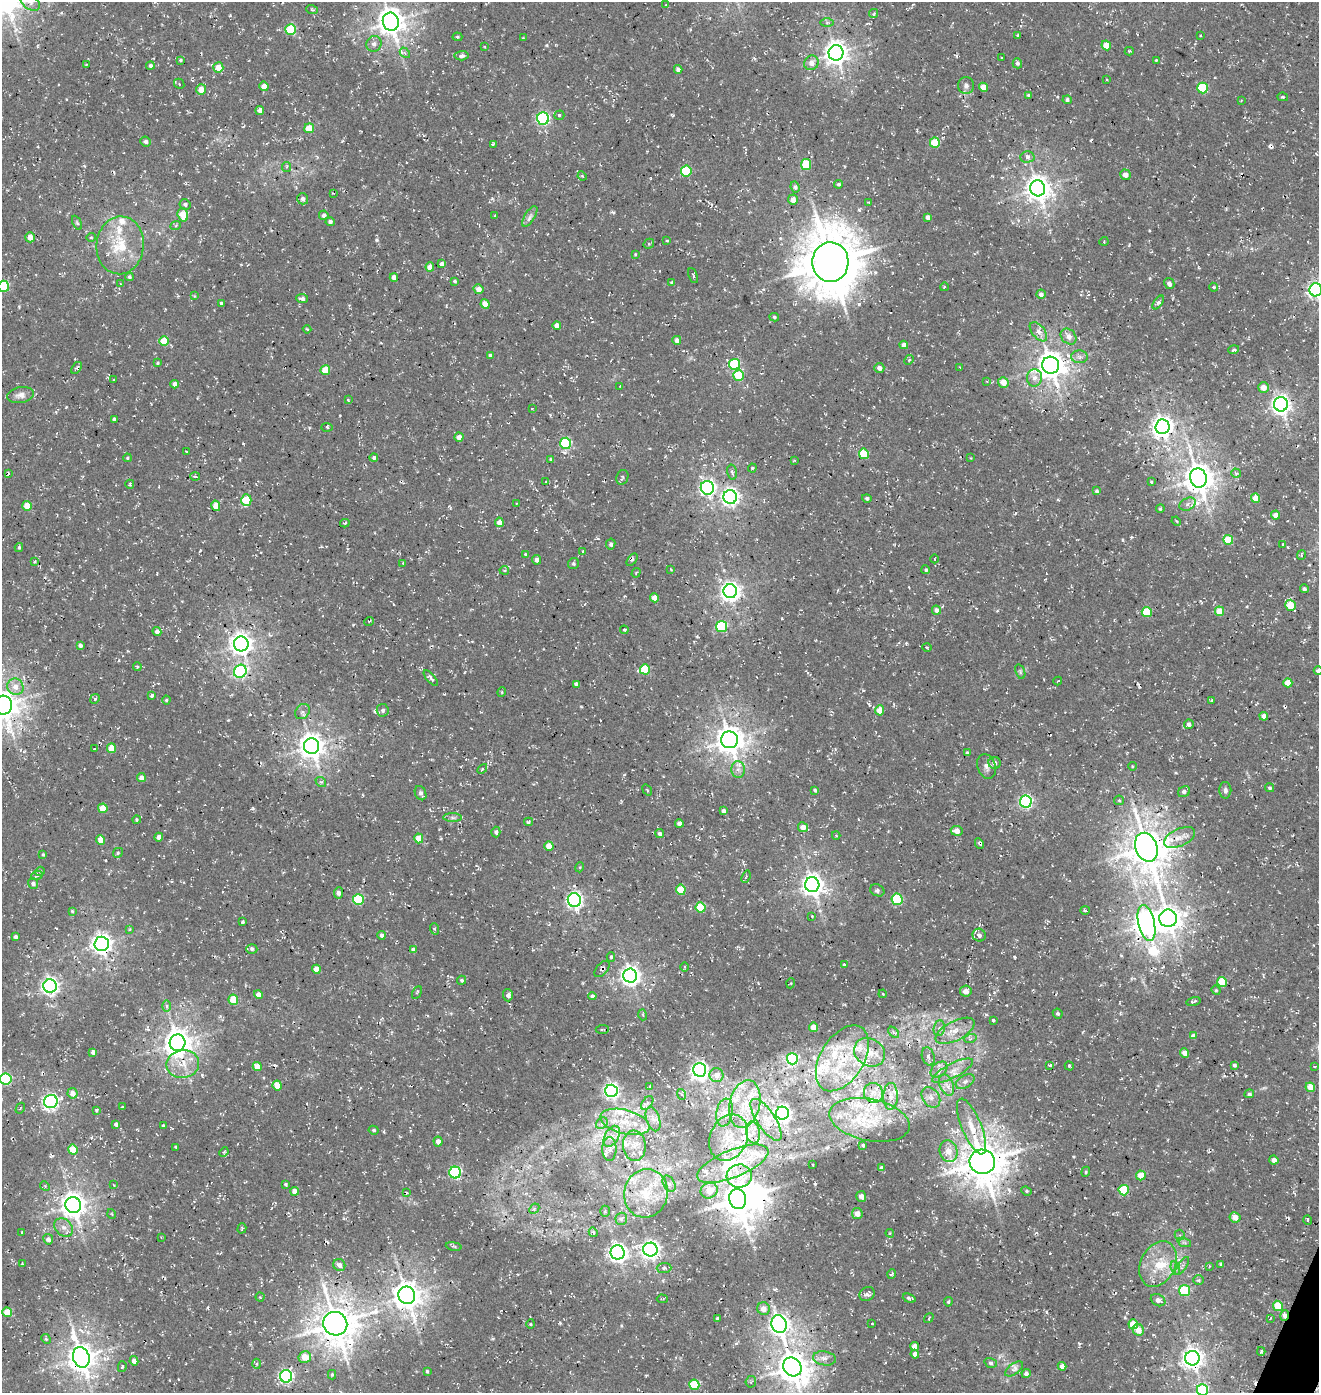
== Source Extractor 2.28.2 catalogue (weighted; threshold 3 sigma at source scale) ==
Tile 6 of 4 x 4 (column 2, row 2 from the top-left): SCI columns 1651-2967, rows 2903-4293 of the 5867 x 5812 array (HDU 1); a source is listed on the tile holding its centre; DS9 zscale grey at full resolution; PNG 1321 x 1395 px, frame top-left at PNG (2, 2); each listed source drawn as its Kron ellipse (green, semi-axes under 4 px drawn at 4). Shown black and unused: <1% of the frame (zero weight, under 3 of 4 exposures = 8% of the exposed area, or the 3 px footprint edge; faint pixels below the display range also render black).
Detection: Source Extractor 2.28.2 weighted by HDU 2 'WHT'; one run over the whole footprint, this tile lists its part. Background 0.00286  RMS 0.0023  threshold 0.0102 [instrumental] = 3 sigma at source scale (4.5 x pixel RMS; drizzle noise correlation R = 1.50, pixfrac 1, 0.0396/0.0396 arcsec/px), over >= 5 px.
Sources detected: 499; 1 too faint to see at this stretch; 1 inside a brighter object's white glare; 9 cosmic-ray / hot-pixel residue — neither listed nor drawn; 24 inside a brighter listed object's ellipse — not listed separately; the other 464 listed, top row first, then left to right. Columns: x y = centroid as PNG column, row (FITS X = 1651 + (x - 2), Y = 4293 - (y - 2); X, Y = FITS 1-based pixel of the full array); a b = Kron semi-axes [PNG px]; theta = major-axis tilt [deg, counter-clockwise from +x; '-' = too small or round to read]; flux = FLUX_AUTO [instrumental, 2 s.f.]
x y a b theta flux
30 2 11 7 -39 1.5
666 5 4 3 - 0.26
312 10 6 3 -20 0.3
873 13 5 3 - 0.28
391 22 9 8 - 290
827 23 6 4 0 0.43
291 30 5 5 - 13
1018 35 4 3 - 0.27
1200 35 3 2 - 0.22
457 37 5 4 - 0.3
523 38 3 3 - 0.15
374 44 8 7 - 0.97
1106 45 5 4 - 2.8
484 46 3 2 - 0.17
1129 51 4 3 - 0.35
405 53 6 4 -48 0.44
836 53 8 7 - 200
461 56 7 4 3 0.64
1001 58 3 2 - 0.16
180 60 3 3 - 0.31
1156 60 4 3 - 0.2
811 63 7 7 - 1.6
1017 63 5 5 - 0.51
86 65 4 2 - 0.15
150 65 4 4 - 0.52
218 67 5 5 - 2.8
678 69 4 4 - 1
1106 79 2 2 - 0.21
179 84 5 4 - 0.29
966 85 8 8 - 0.8
264 86 4 4 - 2.1
983 87 4 4 - 2.9
1202 88 5 5 - 12
201 90 5 5 - 3.3
1029 95 4 3 - 0.39
1283 97 5 4 - 0.29
1067 100 4 4 - 0.57
1241 101 3 2 - 0.15
260 110 4 4 - 1.2
559 115 5 4 - 0.37
543 119 6 6 - 39
309 128 5 5 - 4.6
146 141 5 4 - 0.59
935 143 5 5 - 7.8
493 144 4 3 - 0.3
1027 157 7 5 2 0.71
806 164 5 5 - 8.1
286 167 5 4 - 0.36
686 171 5 5 - 13
1125 175 5 5 - 1.4
582 176 5 4 - 0.28
838 184 4 4 - 0.41
795 187 5 4 - 0.62
1038 188 8 7 - 230
333 193 3 2 - 0.2
303 199 5 5 - 0.83
793 200 5 5 - 1.5
869 203 4 2 - 0.2
185 204 5 5 - 0.61
183 215 7 5 -73 6.2
324 215 5 4 - 0.92
495 216 3 3 - 0.23
530 216 12 5 58 0.86
928 217 4 4 - 1
330 222 4 4 - 0.74
77 223 7 4 -63 0.33
176 225 5 3 - 0.26
30 237 5 5 - 2
91 237 5 4 - 0.25
667 240 4 3 - 0.22
1104 241 4 3 - 0.21
649 244 5 4 - 0.42
120 245 29 23 85 9.9
635 254 3 2 - 0.19
830 262 20 18 -89 1100
442 264 4 4 - 1.1
430 267 4 4 - 2.3
693 276 8 3 -68 0.31
129 277 4 4 - 0.5
394 277 4 4 - 1.4
455 281 3 3 - 0.36
672 283 4 4 - 0.27
121 284 4 2 - 0.16
1169 284 6 5 - 0.69
4 286 5 5 - 14
944 287 4 3 - 0.21
1214 287 4 3 - 0.33
479 289 5 4 - 1.7
1316 290 6 6 - 74
1041 294 5 4 - 0.91
194 296 3 3 - 0.18
302 299 6 4 -5 0.79
1158 302 8 4 53 0.52
221 303 4 3 - 0.4
485 304 5 4 - 2.9
774 317 4 4 - 0.39
557 325 4 4 - 1.4
307 329 4 2 - 0.23
1038 332 11 6 -50 1.3
1068 337 9 7 -45 1.5
677 340 4 4 - 1.2
164 341 5 5 - 5.1
904 345 4 4 - 1.5
1234 350 5 3 - 0.5
490 355 4 3 - 0.59
1080 357 8 6 -2 0.83
909 360 5 4 - 0.32
158 363 4 3 - 0.25
735 364 5 5 - 15
1051 365 8 8 - 320
960 367 3 3 - 0.17
77 368 6 4 55 0.49
879 368 5 5 - 1.2
325 370 5 5 - 5.5
738 375 5 5 - 7.5
1034 378 9 7 88 1.4
114 379 3 2 - 0.19
987 381 3 2 - 0.21
1003 382 5 5 - 2.8
175 384 4 4 - 1.2
620 386 2 2 - 0.13
1263 387 5 5 - 1.9
20 395 13 8 9 1.4
348 400 4 3 - 0.27
1281 404 7 7 - 120
532 409 3 2 - 0.13
114 419 3 3 - 0.4
327 427 5 3 - 0.31
1162 427 7 7 - 160
459 437 4 4 - 1.6
566 443 5 5 - 22
187 452 3 2 - 0.28
864 454 5 5 - 8.7
127 458 4 3 - 0.28
374 458 4 4 - 0.49
971 458 4 2 - 0.15
550 459 4 3 - 0.23
794 460 4 3 - 0.23
752 468 4 4 - 0.25
732 472 7 5 -78 0.55
1236 473 5 4 - 0.44
8 474 3 2 - 0.28
195 476 5 3 - 0.28
622 477 7 6 - 0.5
1198 478 10 8 -77 340
545 482 3 2 - 0.15
1151 482 3 3 - 0.24
130 484 4 4 - 0.32
707 488 7 6 - 70
1097 491 4 4 - 0.45
730 497 7 7 - 91
867 498 5 4 - 0.59
1255 498 5 4 - 2.8
246 500 6 5 - 6.8
517 503 3 2 - 0.17
1188 504 9 6 29 1
27 506 5 4 - 4
216 506 5 4 - 3
1160 509 4 3 - 0.29
1276 515 4 4 - 1.7
1176 521 5 3 - 0.25
499 522 4 4 - 1.8
345 523 5 2 - 0.28
1228 540 5 5 - 7.5
611 544 5 4 - 0.48
1283 544 3 3 - 0.35
19 547 4 3 - 0.35
583 551 4 2 - 0.18
525 554 4 3 - 0.23
1301 555 5 3 - 0.35
935 559 4 3 - 0.17
537 560 5 4 - 1
632 560 7 3 53 0.47
34 562 3 2 - 0.25
403 563 3 3 - 0.27
573 564 6 5 - 0.5
671 569 3 3 - 0.19
504 570 5 2 - 0.3
926 570 4 4 - 0.31
636 573 5 3 - 0.21
1304 589 4 4 - 0.55
730 591 7 7 - 120
654 598 4 4 - 2.6
1290 605 5 5 - 4.8
936 610 5 4 - 0.88
1219 611 5 4 - 4.9
1147 612 5 5 - 7.8
369 621 5 3 - 0.25
722 626 5 5 - 16
624 630 4 3 - 0.29
157 631 4 4 - 0.97
241 644 7 7 - 170
80 645 4 4 - 0.73
927 647 5 3 - 0.25
137 667 4 4 - 0.24
645 669 5 5 - 8.1
240 671 7 6 - 37
1318 671 4 4 - 0.73
1020 672 8 4 -71 0.41
431 678 10 4 -49 0.77
1058 681 4 3 - 0.17
1288 683 4 4 - 2.6
576 684 4 4 - 0.81
15 687 8 8 - 2
502 692 5 3 - 0.22
152 695 4 3 - 0.45
95 699 5 4 - 0.38
166 700 4 4 - 0.33
1212 700 4 3 - 0.24
3 705 9 8 - 350
383 710 6 6 - 0.7
880 710 5 4 - 3.3
302 712 8 6 46 0.74
1264 716 4 4 - 1.5
1189 724 5 4 - 0.86
730 740 8 8 - 310
312 746 8 7 - 250
111 748 5 4 - 3.4
94 749 4 2 - 0.15
967 753 3 3 - 0.32
995 763 6 6 - 1.1
986 766 13 9 -72 1.2
1132 766 4 3 - 0.17
482 769 6 3 45 0.28
738 770 8 6 -88 1.2
141 778 4 4 - 1.4
321 782 6 4 -40 0.4
1270 788 5 4 - 0.38
647 790 6 3 -54 0.26
815 790 4 3 - 0.43
1225 790 8 6 -90 0.7
1184 792 6 5 - 0.69
421 793 7 5 -65 0.67
1119 800 5 4 - 0.28
1026 802 6 6 - 43
103 808 5 5 - 4.5
724 811 4 3 - 0.58
453 818 9 4 0 0.58
136 820 4 4 - 0.32
529 822 4 4 - 0.37
679 823 4 4 - 1.2
803 827 5 5 - 2.2
957 831 6 5 - 1.6
496 832 5 4 - 0.56
660 833 4 4 - 0.7
836 835 4 2 - 0.2
159 837 4 4 - 1.6
419 838 5 4 - 3.7
1180 838 17 8 24 2.2
101 840 5 4 - 2.8
979 843 5 3 - 0.43
549 846 5 4 - 3.7
1146 847 15 11 -67 620
118 853 5 4 - 0.32
43 854 3 3 - 0.29
580 867 5 3 - 0.21
40 871 5 4 - 0.33
37 875 6 4 18 0.39
746 877 6 3 68 0.29
33 883 5 5 - 0.68
812 885 7 7 - 170
681 890 5 4 - 6.6
877 890 7 5 -27 0.63
338 893 5 4 - 1.1
897 899 6 5 - 16
358 900 5 5 - 14
574 900 7 6 - 74
701 907 5 5 - 8.7
1085 910 5 3 - 0.29
72 911 4 4 - 0.27
812 916 3 2 - 0.22
1168 918 9 8 - 220
243 922 3 3 - 0.54
1146 923 18 8 -77 230
130 929 4 4 - 0.28
435 929 6 3 -70 0.28
382 935 4 3 - 0.63
979 935 6 6 - 0.96
15 937 4 3 - 0.59
102 944 7 7 - 140
252 949 5 4 - 0.39
413 950 4 4 - 0.71
611 957 4 4 - 0.32
844 965 3 2 - 0.3
685 967 5 3 - 0.27
316 969 4 4 - 2.8
602 969 9 5 48 0.72
630 976 7 7 - 120
462 980 4 4 - 0.41
1222 982 5 5 - 8
791 983 5 3 - 0.23
50 986 7 6 - 89
1216 990 5 4 - 0.3
966 991 5 5 - 1.7
417 993 7 3 62 0.28
883 994 4 3 - 0.15
258 995 4 4 - 1.6
508 995 6 5 - 0.77
592 996 4 4 - 0.69
233 1000 5 4 - 5.7
1193 1001 7 2 13 0.33
167 1006 6 4 89 0.43
1058 1014 5 4 - 0.41
643 1015 5 3 - 0.24
993 1020 3 3 - 0.32
814 1027 5 4 - 2.9
939 1028 8 5 83 0.76
602 1029 6 3 5 0.23
955 1031 21 9 27 3.4
894 1032 6 4 -45 0.43
1193 1036 4 4 - 1.3
970 1039 6 4 18 0.41
178 1043 8 8 - 300
93 1052 4 4 - 0.73
870 1052 16 13 -33 3.6
1185 1053 5 4 - 1.6
928 1057 9 6 -72 0.86
842 1058 36 21 58 13
792 1059 5 5 - 27
183 1064 16 14 10 4.3
1050 1065 3 3 - 0.36
1234 1065 4 4 - 0.48
1069 1066 5 3 - 0.35
1314 1066 4 2 - 0.23
257 1067 5 4 - 2.8
939 1069 9 6 40 1.2
699 1070 7 6 - 99
953 1071 22 7 27 2.8
716 1075 7 7 - 1.5
6 1079 6 5 - 24
965 1082 10 6 31 0.91
947 1085 11 6 -66 1.4
277 1086 5 4 - 3.9
650 1086 4 3 - 0.21
1310 1087 5 4 - 3.2
611 1091 6 6 - 78
72 1093 5 5 - 1.8
873 1093 10 9 - 2
681 1094 5 4 - 0.35
1249 1094 5 4 - 0.48
891 1096 13 7 88 1.6
931 1097 11 8 -55 1.4
51 1102 7 6 - 71
647 1103 8 5 54 0.67
745 1104 24 15 77 7.2
123 1107 3 2 - 0.21
20 1108 6 4 60 0.25
96 1110 3 3 - 0.29
725 1112 14 8 80 2
782 1113 6 6 - 99
653 1119 12 6 -72 1.5
766 1120 24 9 -56 3.9
870 1120 41 21 -12 9.7
625 1122 25 12 -14 6
602 1123 6 5 - 0.63
116 1124 4 3 - 0.64
163 1125 4 3 - 0.26
972 1126 30 9 -67 5.1
374 1130 5 4 - 0.41
753 1132 11 7 -83 1.7
612 1136 11 6 62 1.5
729 1138 24 18 67 7.2
438 1141 5 4 - 1.4
863 1145 3 3 - 0.29
634 1146 15 11 -83 2.8
176 1147 3 2 - 0.27
73 1149 5 4 - 4.4
609 1149 12 7 -90 1.2
948 1151 11 9 -76 2.9
224 1152 5 4 - 0.27
1274 1160 4 4 - 1.3
982 1162 13 12 - 680
733 1164 38 13 22 18
813 1165 3 2 - 0.14
881 1168 4 4 - 0.73
1086 1172 5 4 - 0.33
455 1173 6 6 - 28
1141 1175 5 4 - 3.9
739 1176 12 11 - 3.4
285 1184 3 3 - 0.35
669 1184 9 5 -61 0.75
114 1185 4 3 - 0.21
45 1186 5 4 - 0.34
1124 1190 5 5 - 9.4
295 1191 4 4 - 2.1
709 1191 9 7 30 2.5
1026 1191 5 4 - 0.34
406 1193 4 2 - 0.31
646 1193 24 21 77 8.8
861 1196 5 5 - 1.1
738 1199 10 8 -77 510
73 1205 8 7 - 230
534 1209 6 4 45 0.41
605 1211 5 4 - 0.38
112 1214 5 3 - 0.22
857 1214 5 5 - 1.8
1235 1217 5 5 - 2.1
621 1219 6 6 - 0.6
1308 1220 5 3 - 0.23
64 1227 10 8 -42 1.4
242 1228 5 4 - 0.45
22 1232 3 2 - 0.17
593 1232 5 4 - 0.53
890 1233 4 4 - 0.29
1180 1235 5 5 - 0.45
161 1237 3 3 - 0.15
48 1239 5 5 - 0.99
1184 1242 7 4 -19 0.46
454 1246 8 4 -9 0.38
650 1250 7 7 - 110
618 1252 7 7 - 110
22 1264 3 3 - 0.41
1158 1264 24 17 64 6.7
1221 1264 4 3 - 0.3
339 1265 6 5 - 1.1
1182 1266 10 4 56 0.61
1210 1266 3 2 - 0.15
664 1268 7 5 3 0.49
1175 1268 7 4 -73 0.65
892 1274 5 4 - 0.41
1198 1280 5 5 - 0.34
1185 1290 5 5 - 13
867 1294 8 6 36 1
407 1295 9 8 - 310
260 1297 4 4 - 0.27
909 1298 6 3 -20 0.52
662 1299 5 2 - 0.22
1158 1300 8 5 -28 1.1
948 1302 5 4 - 0.3
1278 1306 5 5 - 6.3
764 1309 6 6 - 2.1
7 1312 5 4 - 4.6
1284 1315 6 4 77 1.6
717 1318 3 3 - 0.34
929 1318 5 3 - 0.2
1271 1318 3 2 - 0.16
872 1323 3 2 - 0.33
335 1324 12 11 - 600
531 1324 4 4 - 0.25
779 1324 9 7 -69 120
1133 1324 5 4 - 5.9
1138 1330 6 5 - 2.2
46 1339 5 4 - 0.28
914 1346 4 4 - 1.6
1261 1351 4 3 - 0.35
915 1354 4 4 - 1
81 1357 10 8 -70 300
305 1357 6 5 - 3.1
824 1358 11 7 -9 1.4
1192 1358 7 7 - 160
134 1361 4 4 - 1.3
991 1363 6 4 -18 0.45
256 1364 5 3 - 0.33
1062 1366 4 4 - 1.2
122 1367 5 4 - 0.33
792 1367 10 8 -48 400
1014 1369 10 5 37 0.67
427 1371 3 3 - 0.28
1026 1373 4 4 - 0.87
332 1375 5 4 - 0.36
286 1376 6 6 - 48
751 1382 6 5 - 0.39
694 1385 5 5 - 8.7
1202 1390 5 5 - 18
Overlapping masked pixels (flux is a lower limit): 9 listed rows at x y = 312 746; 1146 923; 602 969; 982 1162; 733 1164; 738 1199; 764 1309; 1284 1315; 335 1324
Isophote crosses this tile's border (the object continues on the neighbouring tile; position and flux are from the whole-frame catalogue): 8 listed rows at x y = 30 2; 391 22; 4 286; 1316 290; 1318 671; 3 705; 6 1079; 1202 1390
Unlisted compact peaks at least as high as the median listed source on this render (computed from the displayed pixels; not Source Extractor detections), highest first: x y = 377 240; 815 1184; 1014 957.